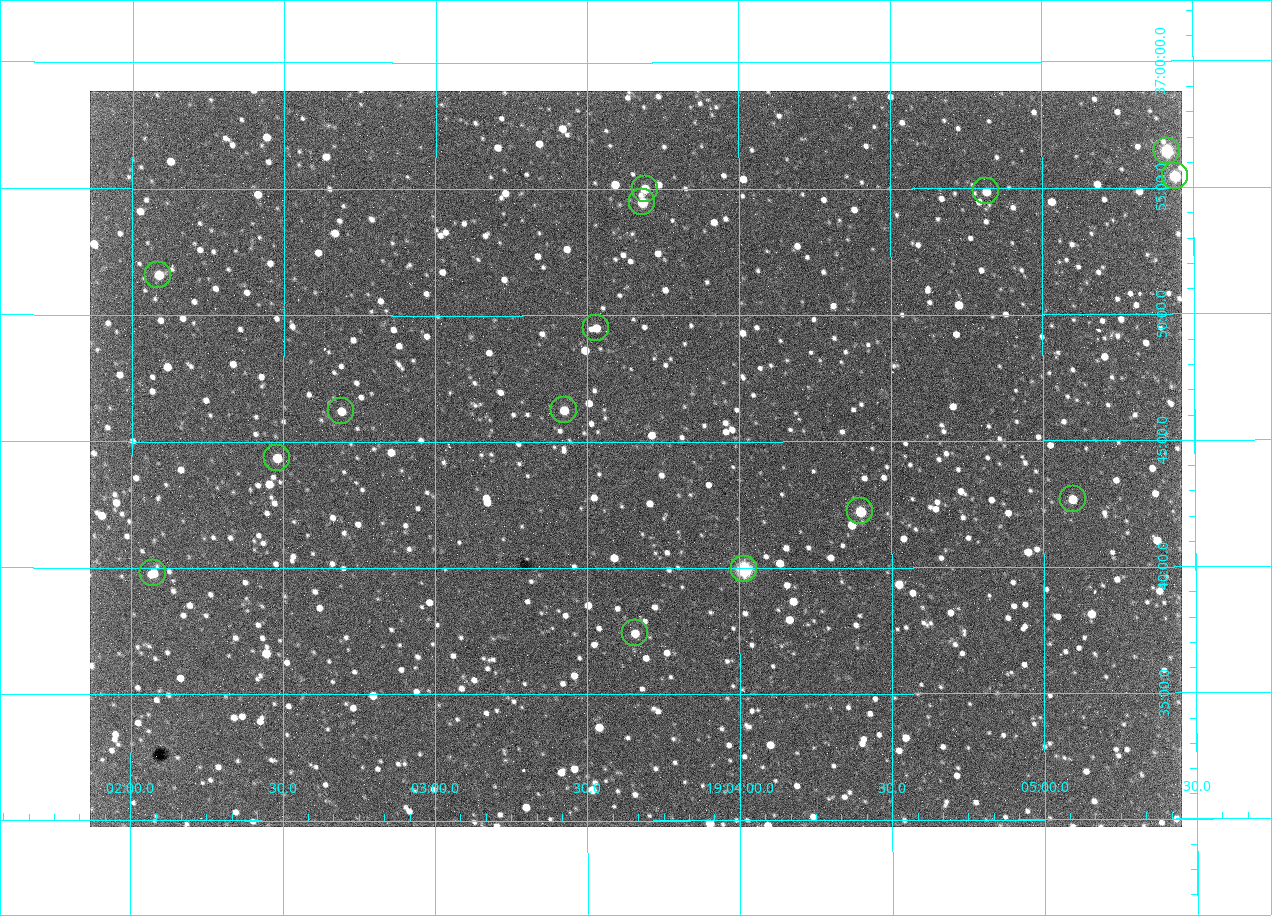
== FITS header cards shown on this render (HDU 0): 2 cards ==
NAXIS1  =                 1092 /fastest changing axis
NAXIS2  =                  736 /next to fastest changing axis

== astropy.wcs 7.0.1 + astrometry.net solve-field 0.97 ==
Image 1092 x 736 px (HDU 0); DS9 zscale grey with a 90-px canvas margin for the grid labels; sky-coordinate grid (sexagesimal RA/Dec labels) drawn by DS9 from the SOLVED WCS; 15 Tycho-2 reference stars matched to detected sources circled (green)
Header WCS: none
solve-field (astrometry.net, Tycho-2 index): SOLVED blind (the file carries no WCS)
Solved WCS: RA---TAN-SIP/DEC--TAN-SIP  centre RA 19:03:40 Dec +36:44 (285.91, +36.74 deg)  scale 2.37 arcsec/px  FOV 43.2' x 29.1'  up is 0 deg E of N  parity flipped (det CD > 0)
(file carries no celestial WCS; the grid is the blind solution)
Tycho-2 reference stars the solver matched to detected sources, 15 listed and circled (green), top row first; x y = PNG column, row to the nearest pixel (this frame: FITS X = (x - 90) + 1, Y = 736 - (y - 91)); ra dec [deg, ICRS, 3 dp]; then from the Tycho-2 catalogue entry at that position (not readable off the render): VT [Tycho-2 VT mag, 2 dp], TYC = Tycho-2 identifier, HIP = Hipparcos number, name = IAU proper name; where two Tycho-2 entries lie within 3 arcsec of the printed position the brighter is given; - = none
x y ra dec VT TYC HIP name
1167 151 286.353 +36.941 8.32 2652-644-1 93748 -
1175 176 286.360 +36.924 9.83 2652-14-1 - -
645 189 285.922 +36.917 10.48 2652-1249-1 - -
986 191 286.204 +36.915 10.94 2652-350-1 - -
642 202 285.920 +36.908 9.57 2652-218-1 - -
158 275 285.522 +36.860 10.88 2651-1921-1 - -
596 328 285.882 +36.825 10.95 2652-329-1 - -
564 410 285.856 +36.771 11.11 2652-1253-1 - -
341 411 285.672 +36.770 11.14 2651-2527-1 - -
277 458 285.620 +36.739 11.03 2651-1906-1 - -
1073 499 286.274 +36.711 10.88 2652-1070-1 - -
860 511 286.100 +36.704 10.14 2652-1649-1 - -
744 569 286.004 +36.666 8.52 2652-1368-1 - -
153 573 285.518 +36.663 10.71 2651-2245-1 - -
635 633 285.914 +36.624 11.11 2652-845-1 - -